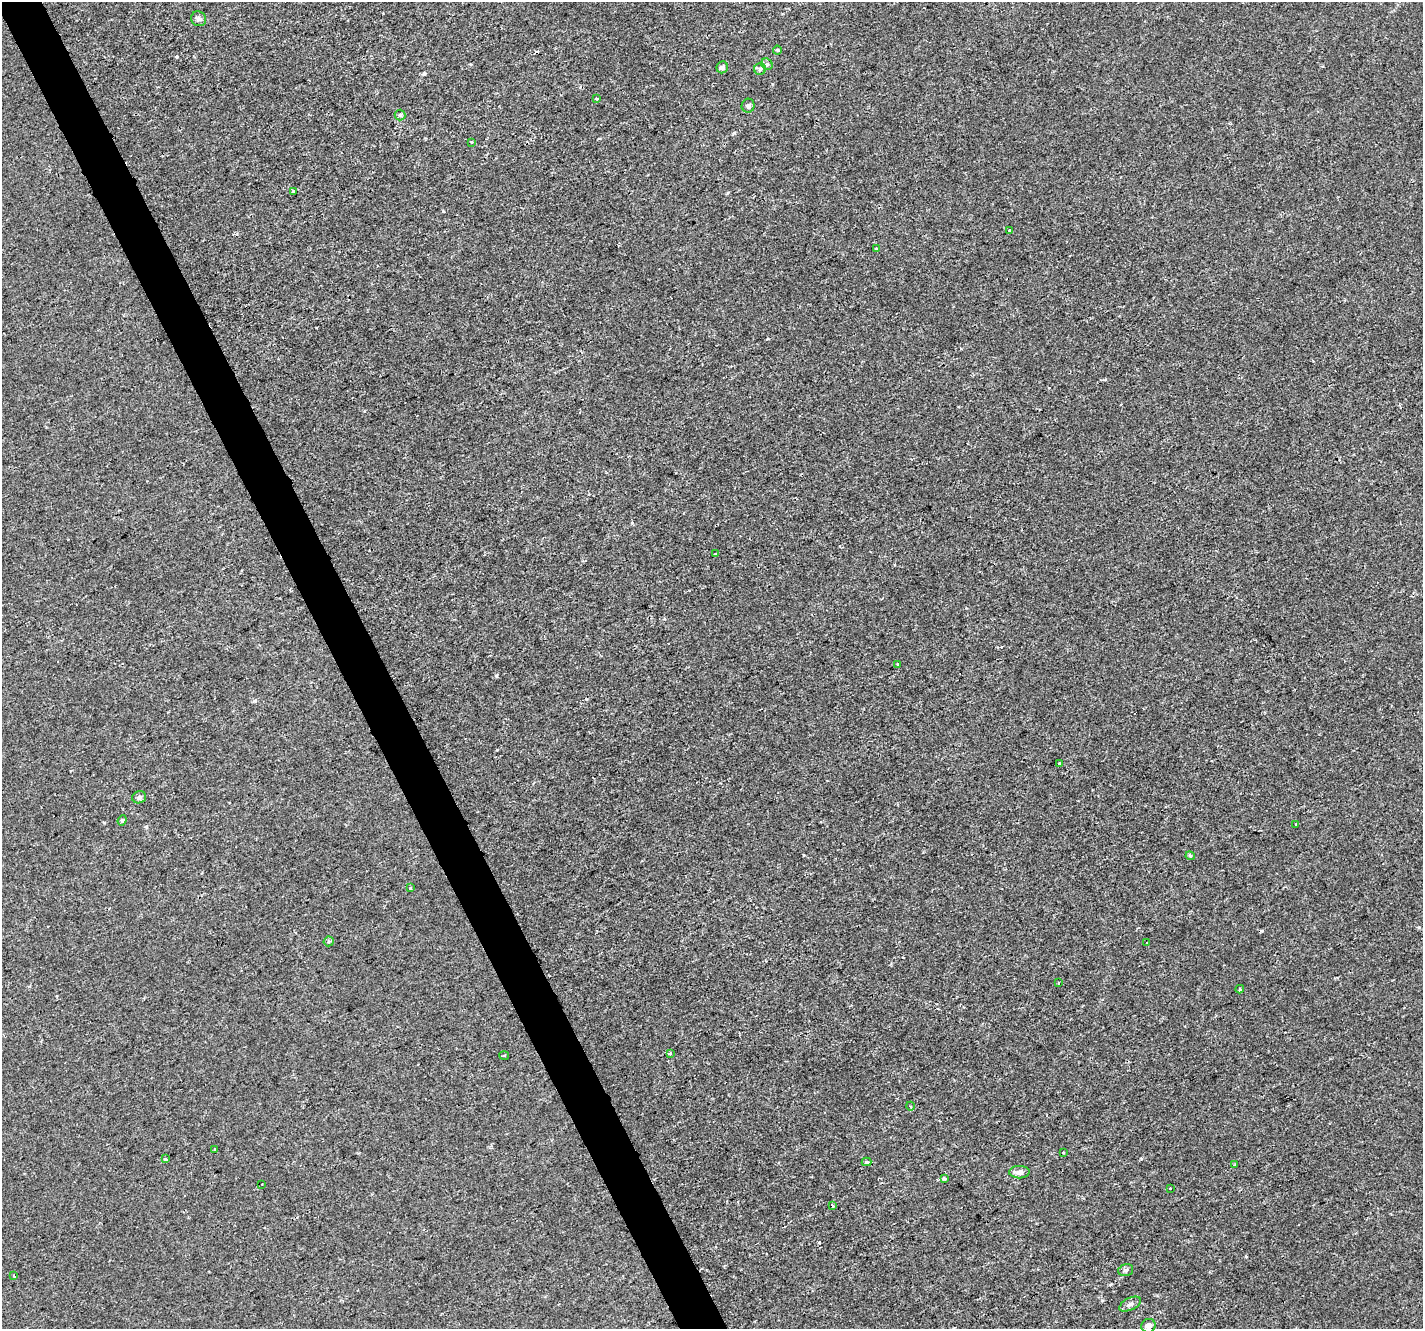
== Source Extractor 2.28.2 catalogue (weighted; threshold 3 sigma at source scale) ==
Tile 11 of 4 x 4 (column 3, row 3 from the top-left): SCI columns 2841-4261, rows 1419-2745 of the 5683 x 5550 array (HDU 1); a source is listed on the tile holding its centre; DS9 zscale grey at full resolution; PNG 1425 x 1331 px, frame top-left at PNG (2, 2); each listed source drawn as its Kron ellipse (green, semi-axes under 4 px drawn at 4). Shown black and unused: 3% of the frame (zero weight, under 2 of 3 exposures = <1% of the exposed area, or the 3 px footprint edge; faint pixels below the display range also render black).
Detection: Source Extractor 2.28.2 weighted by HDU 2 'WHT'; one run over the whole footprint, this tile lists its part. Background -2.55e-04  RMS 0.0022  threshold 0.00974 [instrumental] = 3 sigma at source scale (4.5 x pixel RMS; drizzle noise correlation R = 1.50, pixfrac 1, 0.0396/0.0396 arcsec/px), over >= 5 px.
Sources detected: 43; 2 cosmic-ray / hot-pixel residue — neither listed nor drawn; the other 41 listed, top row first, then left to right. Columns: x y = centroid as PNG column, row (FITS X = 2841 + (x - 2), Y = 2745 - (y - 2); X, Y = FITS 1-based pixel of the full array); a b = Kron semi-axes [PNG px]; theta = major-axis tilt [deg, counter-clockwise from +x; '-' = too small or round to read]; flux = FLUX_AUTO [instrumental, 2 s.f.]
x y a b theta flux
198 19 8 7 - 0.65
777 50 4 4 - 0.21
767 64 6 5 - 0.37
722 67 6 5 - 0.85
760 69 6 5 - 0.45
597 99 4 3 - 0.27
748 106 7 6 - 0.63
400 115 5 5 - 0.32
471 142 3 3 - 0.33
294 191 3 3 - 0.46
1010 231 3 3 - 0.72
877 249 3 3 - 0.45
716 554 3 3 - 0.33
897 664 3 3 - 0.27
1059 764 3 2 - 0.26
139 797 7 6 - 0.58
122 820 5 4 - 0.28
1296 825 3 3 - 0.87
1190 856 4 4 - 0.32
410 888 3 3 - 0.68
329 941 5 5 - 0.47
1147 943 2 2 - 0.22
1059 983 3 2 - 0.17
1240 989 4 4 - 0.24
670 1053 3 3 - 0.73
504 1056 5 3 - 0.22
910 1106 4 3 - 0.34
215 1149 2 2 - 0.2
1063 1153 3 2 - 0.27
165 1159 3 3 - 0.39
867 1162 5 3 - 0.36
1235 1165 4 3 - 0.2
1019 1172 10 6 1 1.2
944 1178 4 3 - 0.59
262 1184 2 2 - 0.18
1170 1188 3 3 - 0.46
832 1206 3 3 - 0.37
1126 1270 8 5 16 0.49
14 1276 3 2 - 0.31
1130 1304 12 6 27 0.75
1148 1326 7 6 - 1.5
Isophote crosses this tile's border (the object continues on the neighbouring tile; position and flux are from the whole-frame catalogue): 1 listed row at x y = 1148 1326
Unlisted compact peaks at least as high as the median listed source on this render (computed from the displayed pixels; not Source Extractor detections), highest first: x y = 496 676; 177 57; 734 133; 1102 1300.